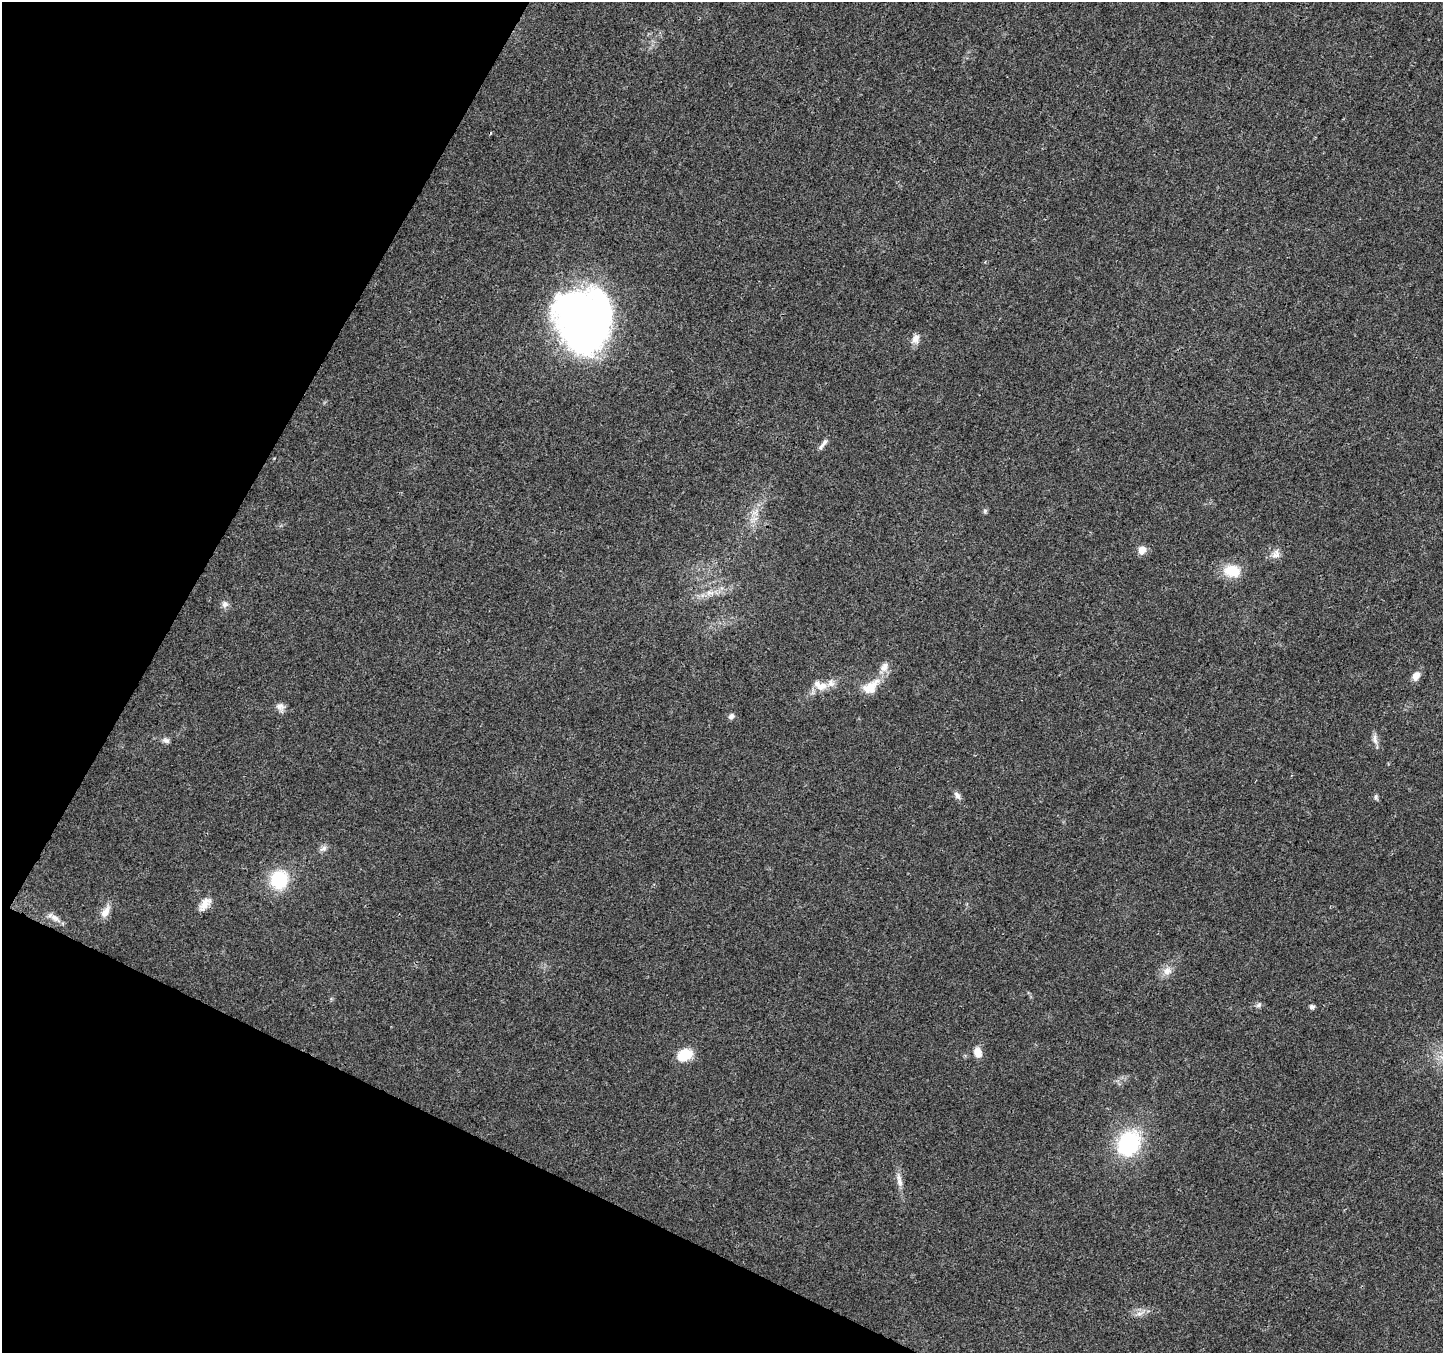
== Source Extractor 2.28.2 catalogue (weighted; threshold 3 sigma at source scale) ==
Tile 9 of 4 x 4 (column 1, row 3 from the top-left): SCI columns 9-1449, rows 1618-2968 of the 5773 x 5868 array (HDU 1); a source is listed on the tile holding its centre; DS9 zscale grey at full resolution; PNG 1445 x 1355 px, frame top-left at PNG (2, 2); no overlay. Shown black and unused: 23% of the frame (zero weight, under 3 of 4 exposures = <1% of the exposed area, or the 3 px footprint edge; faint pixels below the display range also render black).
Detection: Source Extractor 2.28.2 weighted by HDU 2 'WHT'; one run over the whole footprint, this tile lists its part. Background 0.0174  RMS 0.0028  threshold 0.0127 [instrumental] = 3 sigma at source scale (4.5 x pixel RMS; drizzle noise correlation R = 1.50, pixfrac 1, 0.0396/0.0396 arcsec/px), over >= 5 px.
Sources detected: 35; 4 inside a brighter listed object's ellipse — not listed separately; the other 31 listed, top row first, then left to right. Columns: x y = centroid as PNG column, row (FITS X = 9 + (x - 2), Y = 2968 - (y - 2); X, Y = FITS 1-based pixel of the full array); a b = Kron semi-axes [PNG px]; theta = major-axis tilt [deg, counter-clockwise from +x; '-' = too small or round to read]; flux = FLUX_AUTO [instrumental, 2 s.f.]
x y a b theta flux
584 320 58 49 -77 160
915 339 13 9 57 2
821 447 12 6 57 0.94
985 511 7 5 47 0.48
1142 550 10 9 - 2.2
1276 554 13 10 56 1.9
1232 571 21 15 -8 6.7
225 604 9 9 - 1.2
885 665 10 8 13 1.3
1416 676 10 7 58 2.3
822 686 16 12 11 3.4
870 687 26 15 38 5.7
280 707 12 10 -51 1.6
731 716 8 6 36 0.99
166 740 9 6 -11 0.95
1375 740 15 6 -80 1.5
957 795 12 6 -53 1.2
1376 797 6 5 - 0.57
323 849 11 7 32 1.1
279 880 20 18 79 14
205 904 20 10 51 3
105 912 19 9 58 2.6
54 917 19 7 -35 1.9
1167 971 12 10 45 2.3
1259 1005 9 5 44 0.69
1312 1007 5 5 - 0.96
978 1052 13 9 -68 2.6
685 1055 13 9 27 9.1
1129 1143 19 15 59 33
900 1182 18 7 -76 2
1139 1313 9 4 8 1.1
Overlapping masked pixels (flux is a lower limit): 1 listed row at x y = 205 904